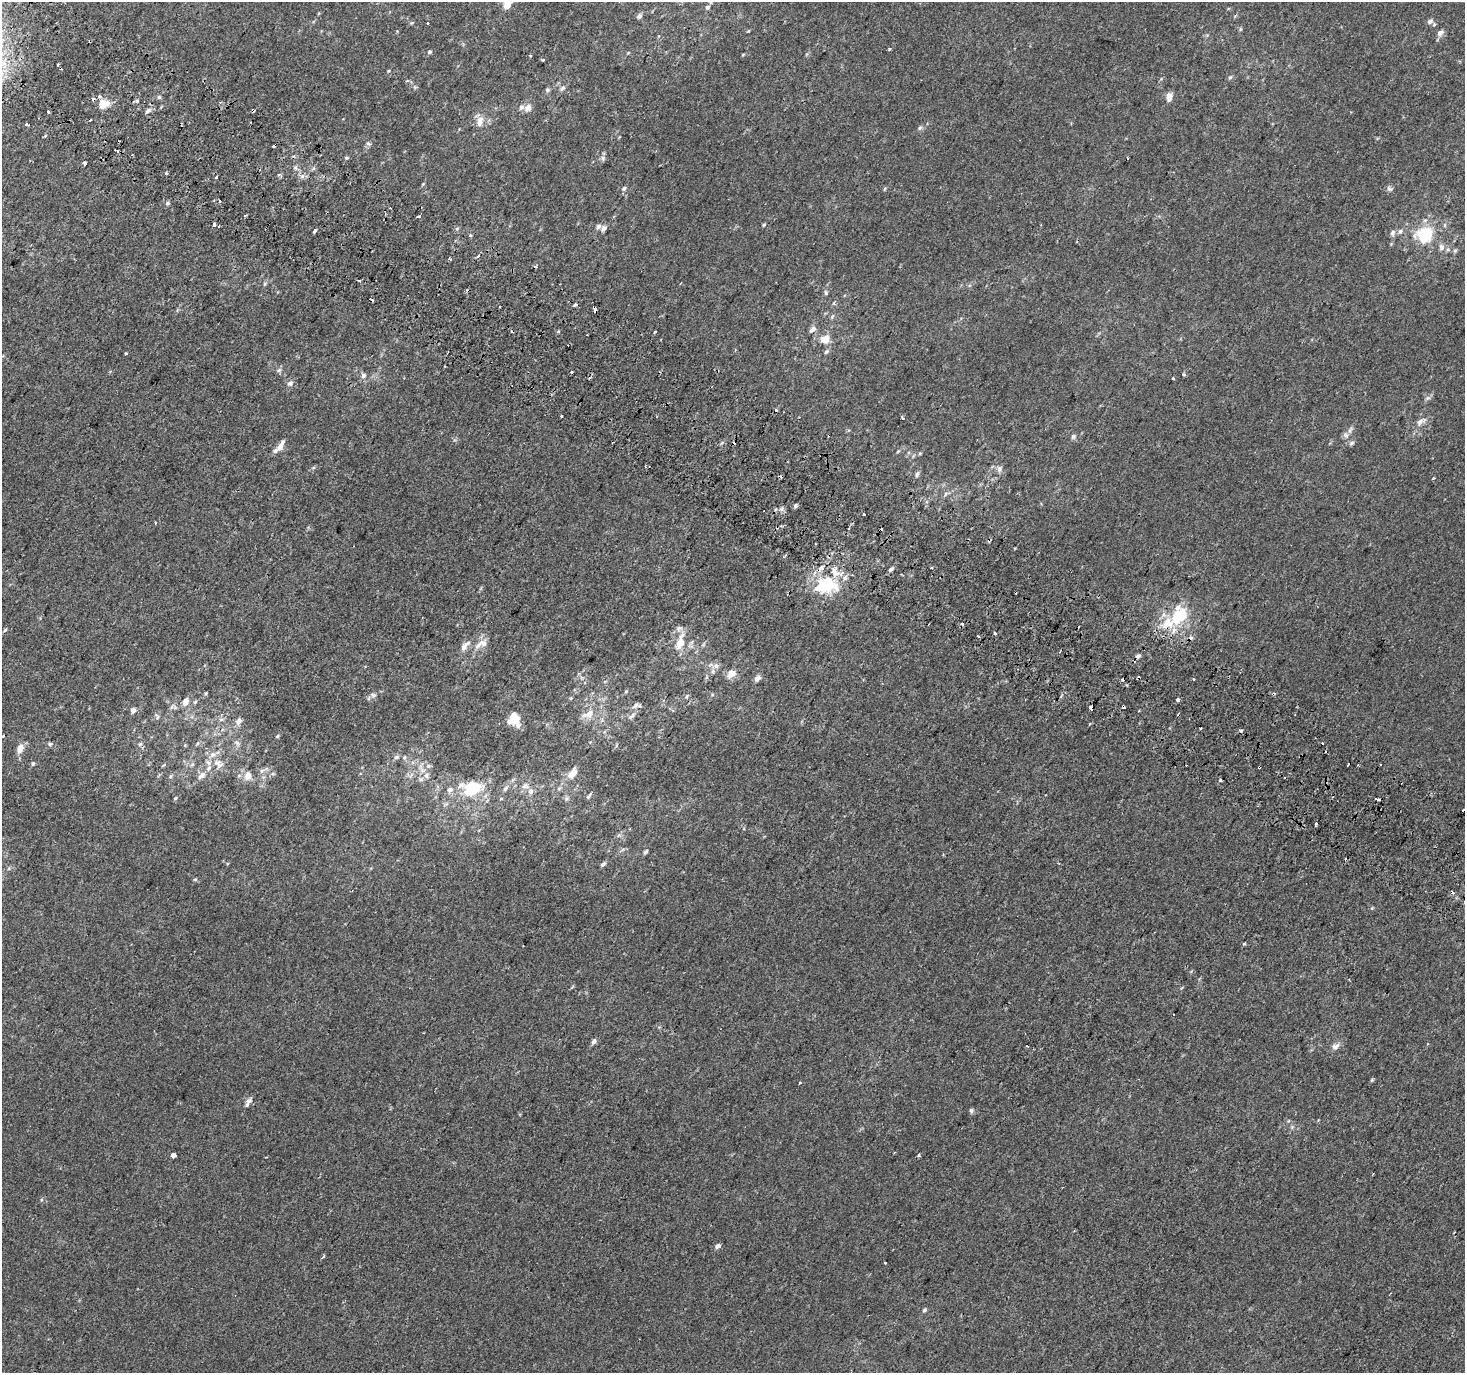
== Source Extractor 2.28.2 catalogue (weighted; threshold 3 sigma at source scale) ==
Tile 11 of 4 x 4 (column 3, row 3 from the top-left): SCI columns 2959-4421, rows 1668-3038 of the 5908 x 6010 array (HDU 1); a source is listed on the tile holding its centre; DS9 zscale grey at full resolution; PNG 1467 x 1375 px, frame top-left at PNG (2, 2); no overlay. Shown black and unused: <1% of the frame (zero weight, under 2 of 3 exposures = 2% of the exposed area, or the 3 px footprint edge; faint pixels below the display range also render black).
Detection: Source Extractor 2.28.2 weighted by HDU 2 'WHT'; one run over the whole footprint, this tile lists its part. Background 6.26e-04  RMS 0.0036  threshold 0.0164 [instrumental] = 3 sigma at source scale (4.5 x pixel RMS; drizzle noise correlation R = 1.50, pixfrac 1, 0.0396/0.0396 arcsec/px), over >= 5 px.
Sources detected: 230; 40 cosmic-ray / hot-pixel residue — not listed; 20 inside a brighter listed object's ellipse — not listed separately; the other 170 listed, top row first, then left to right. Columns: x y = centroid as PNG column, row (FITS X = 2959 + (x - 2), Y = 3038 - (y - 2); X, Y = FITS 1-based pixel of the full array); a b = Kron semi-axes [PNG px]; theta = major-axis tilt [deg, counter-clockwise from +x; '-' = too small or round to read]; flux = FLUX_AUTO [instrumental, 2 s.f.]
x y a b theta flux
507 2 19 10 82 5.2
710 2 5 5 - 0.52
707 7 5 5 - 0.63
639 16 7 6 - 0.87
1430 21 8 6 42 1.1
427 23 3 3 - 0.93
1240 29 6 4 89 0.43
1440 33 9 7 35 1.5
889 49 4 3 - 0.41
430 52 5 5 - 0.61
628 53 5 3 - 0.3
530 56 3 3 - 0.44
543 60 3 3 - 0.47
388 71 5 3 - 0.33
1230 77 6 4 19 0.51
563 88 8 5 45 0.92
547 90 6 6 - 0.69
159 97 6 5 - 0.59
1169 97 9 7 82 2.5
136 101 5 5 - 0.56
103 104 12 10 12 4.5
528 108 11 8 50 2.1
148 110 9 4 9 0.86
253 110 3 3 - 0.98
48 112 4 3 - 2.2
480 120 11 9 59 2.5
26 124 3 3 - 1.7
920 128 6 5 - 0.7
368 144 7 5 -32 0.71
117 150 5 3 - 1.2
346 158 7 3 0 0.45
603 158 8 6 -90 0.89
85 163 4 3 - 3
166 173 3 2 - 0.79
279 175 4 3 - 1
216 177 3 3 - 1.1
423 184 5 3 - 0.26
624 188 7 5 56 0.69
884 189 6 3 70 0.38
1389 189 8 7 - 0.87
219 201 3 3 - 1.8
167 203 6 5 - 0.6
245 215 4 2 - 0.42
419 217 4 3 - 0.6
214 225 4 3 - 1.6
764 225 5 4 - 0.41
603 228 9 6 58 1.2
315 231 4 3 - 1.4
1400 231 8 6 54 1
1392 233 9 7 71 1.1
470 235 3 3 - 3
1425 235 17 13 37 18
1441 247 10 8 -89 1.7
1455 250 6 4 2 0.59
535 267 4 3 - 0.56
359 281 4 2 - 1.2
264 284 6 4 88 0.5
826 293 6 5 - 0.61
575 305 4 3 - 2.3
499 306 3 3 - 0.66
594 308 6 3 -60 8.8
832 316 7 5 68 0.66
813 329 8 6 37 1.7
558 332 3 3 - 0.55
655 332 3 2 - 0.33
825 339 11 9 27 4.1
826 352 7 5 44 0.8
126 353 3 3 - 0.69
279 370 9 5 27 0.73
571 372 3 3 - 1.2
1184 374 5 3 - 0.65
363 376 8 7 - 1.2
1173 378 3 3 - 0.76
290 384 8 7 - 1.1
1427 398 8 5 20 0.86
561 416 3 3 - 1.3
902 418 3 3 - 3.1
1421 421 18 8 32 2.3
1346 435 9 7 -54 1.3
1073 437 7 6 - 0.78
1351 443 8 6 18 0.83
280 446 14 8 57 2.4
898 451 5 4 - 0.36
999 469 9 7 87 1.4
917 474 8 5 68 0.89
945 494 6 4 71 0.6
796 505 5 3 - 1
782 509 6 5 - 0.8
864 514 3 3 - 1.1
785 555 4 2 - 0.45
891 569 7 5 40 0.79
826 584 23 19 -5 20
1179 615 22 15 60 17
5 630 6 4 46 0.53
996 633 3 3 - 2.5
978 636 3 3 - 1.5
680 642 21 9 73 5.5
483 643 11 10 - 2.6
465 645 18 7 46 2.3
1138 656 7 6 - 0.93
716 666 7 6 - 1.1
713 671 6 6 - 0.85
731 674 11 9 39 2.9
757 678 8 6 40 1.3
1122 680 3 3 - 7.8
626 692 5 3 - 0.36
206 693 5 3 - 0.4
373 695 8 6 -15 0.95
687 696 7 4 37 0.54
1178 700 3 3 - 13
185 701 12 8 71 2.4
195 702 7 4 45 0.51
636 705 10 7 35 1.3
171 707 9 5 48 1
1091 708 6 3 -74 3.5
133 710 6 5 - 1.5
588 714 20 11 16 4.6
157 716 10 5 -69 0.9
632 716 14 5 41 1.4
221 719 6 5 - 0.88
514 719 13 12 - 6.8
239 721 9 7 60 1.8
1090 724 3 3 - 1.1
277 736 5 4 - 0.44
198 743 6 4 70 0.44
237 743 9 4 -36 0.88
1322 743 3 2 - 0.4
50 744 7 5 -14 0.73
140 744 7 4 45 0.58
20 749 14 8 73 2.7
396 757 7 6 - 0.82
404 757 6 6 - 0.75
33 764 6 4 86 0.55
218 764 17 12 -32 4
1380 764 3 2 - 0.62
163 765 6 3 37 0.32
428 766 7 5 -21 0.95
573 773 18 10 50 3.6
202 775 12 7 42 2
426 775 8 6 89 1.4
248 776 12 10 78 3
1220 780 3 3 - 2.6
525 786 11 8 -15 2
472 788 17 12 19 16
505 788 9 5 56 1.2
450 790 9 7 41 1.6
589 796 10 4 52 0.65
175 798 5 4 - 0.38
1377 799 4 3 - 2.2
1316 824 3 3 - 0.77
645 852 7 4 50 0.7
943 854 3 3 - 0.28
603 864 7 4 39 0.82
9 868 6 4 71 0.45
195 879 6 4 0 0.45
1244 944 4 3 - 0.37
523 946 2 2 - 0.26
594 1041 7 5 56 1.2
1027 1046 3 3 - 2.2
1335 1046 12 8 31 1.7
1372 1080 5 4 - 0.42
248 1101 9 7 33 1.5
971 1110 6 6 - 0.73
1292 1127 5 5 - 0.57
173 1155 4 4 - 4.2
919 1155 4 3 - 0.49
717 1246 7 5 32 1.3
322 1257 3 3 - 0.97
885 1263 3 3 - 0.56
924 1310 6 5 - 0.62
Overlapping masked pixels (flux is a lower limit): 4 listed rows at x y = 253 110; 575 305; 594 308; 1091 708
Isophote crosses this tile's border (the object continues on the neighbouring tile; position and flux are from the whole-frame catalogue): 2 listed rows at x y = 507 2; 710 2